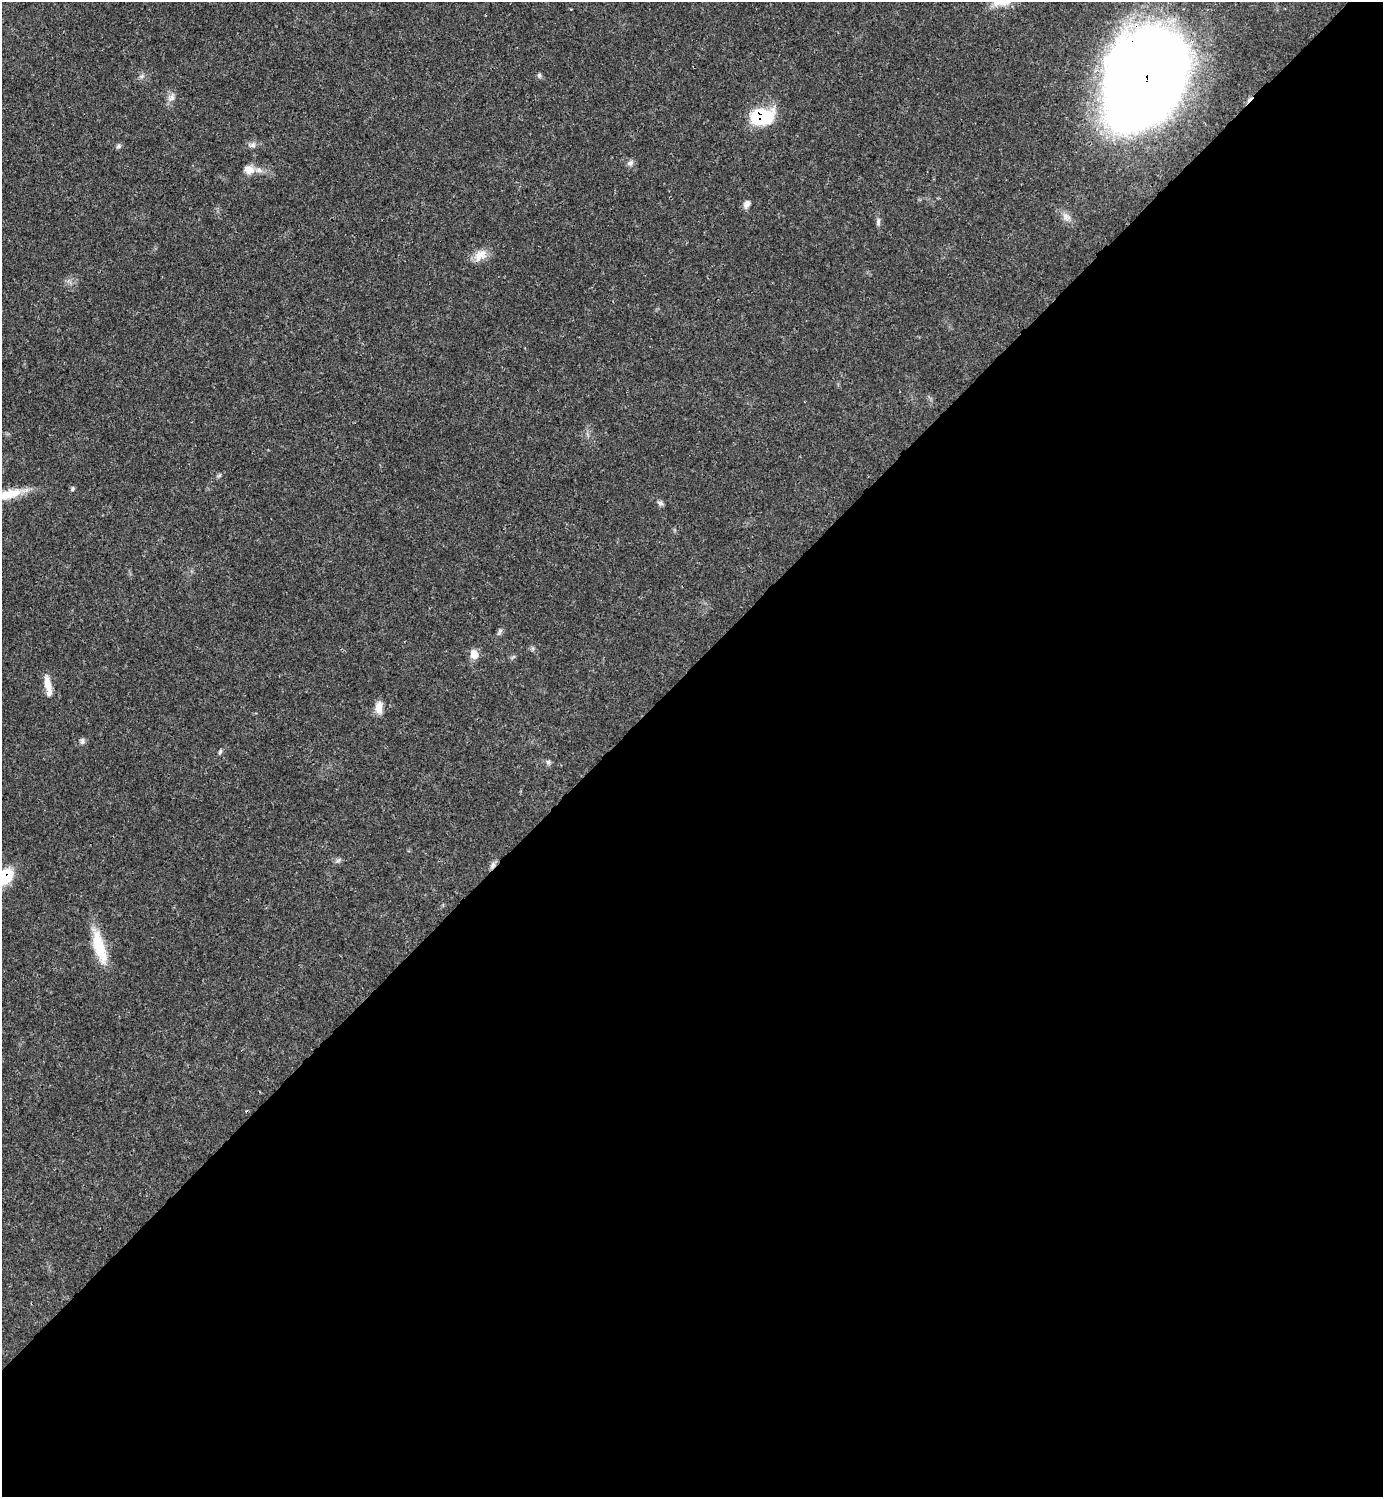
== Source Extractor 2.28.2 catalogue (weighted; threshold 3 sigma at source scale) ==
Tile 15 of 4 x 4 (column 3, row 4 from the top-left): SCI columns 3065-4445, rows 3-1497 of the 5984 x 5985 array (HDU 1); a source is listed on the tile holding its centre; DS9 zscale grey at full resolution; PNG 1385 x 1499 px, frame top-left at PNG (2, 2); no overlay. Shown black and unused: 55% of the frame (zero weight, under 3 of 4 exposures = <1% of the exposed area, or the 3 px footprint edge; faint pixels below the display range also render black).
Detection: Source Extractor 2.28.2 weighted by HDU 2 'WHT'; one run over the whole footprint, this tile lists its part. Background 0.02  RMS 0.0022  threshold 0.01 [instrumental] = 3 sigma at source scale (4.5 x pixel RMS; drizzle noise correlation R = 1.50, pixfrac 1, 0.05/0.05 arcsec/px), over >= 5 px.
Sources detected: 29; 1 cosmic-ray / hot-pixel residue — not listed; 2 inside a brighter listed object's ellipse — not listed separately; the other 26 listed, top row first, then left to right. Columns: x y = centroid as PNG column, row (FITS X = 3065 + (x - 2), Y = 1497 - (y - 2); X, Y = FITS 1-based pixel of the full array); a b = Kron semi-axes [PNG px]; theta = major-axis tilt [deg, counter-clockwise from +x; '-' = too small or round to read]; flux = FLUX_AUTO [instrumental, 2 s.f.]
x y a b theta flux
539 75 7 5 89 0.43
142 76 7 6 - 0.58
1145 78 80 60 61 330
171 97 12 9 42 1.3
761 117 22 14 5 15
252 145 12 7 17 0.93
118 146 7 5 22 0.45
630 163 10 7 38 0.8
249 170 13 10 -25 2
747 204 11 7 59 1.1
1066 217 12 10 -42 1.5
878 221 11 5 81 0.64
480 255 19 12 35 2.8
72 489 7 5 63 0.39
8 494 46 11 12 7
660 503 8 6 -24 0.6
474 654 12 9 -65 2.1
47 684 21 8 -81 2.5
379 707 15 8 88 2.2
82 741 8 6 86 0.62
220 752 7 4 73 0.43
548 762 6 6 - 0.52
338 860 7 4 19 0.48
493 865 10 6 60 0.78
5 877 18 13 48 8.4
99 946 43 12 -73 8.3
Overlapping masked pixels (flux is a lower limit): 4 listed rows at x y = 1145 78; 761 117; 493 865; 5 877
Isophote crosses this tile's border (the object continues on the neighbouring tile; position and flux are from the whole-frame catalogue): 2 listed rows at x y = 8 494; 5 877